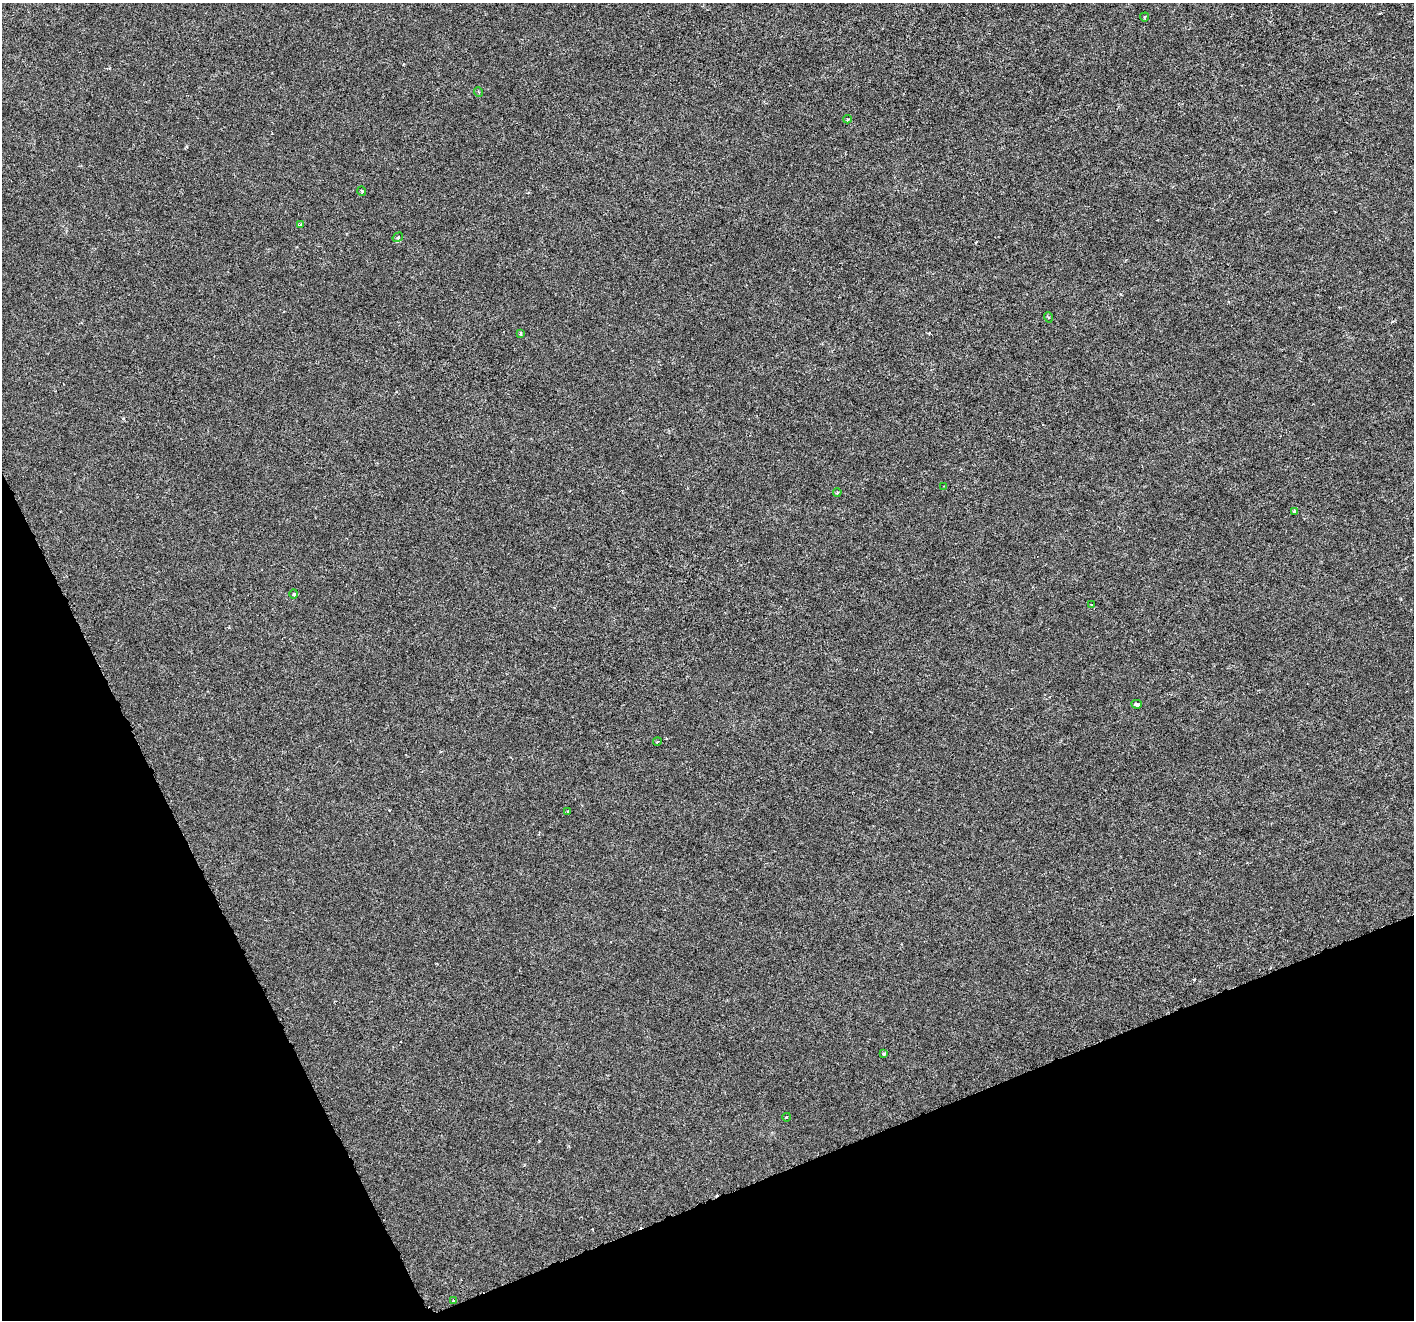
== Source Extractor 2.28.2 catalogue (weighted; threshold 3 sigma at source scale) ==
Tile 14 of 4 x 4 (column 2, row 4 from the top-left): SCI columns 1419-2830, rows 150-1467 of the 5655 x 5515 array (HDU 1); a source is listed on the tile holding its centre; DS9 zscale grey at full resolution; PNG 1416 x 1322 px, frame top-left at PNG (2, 3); each listed source drawn as its Kron ellipse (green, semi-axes under 4 px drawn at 4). Shown black and unused: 21% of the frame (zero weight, under 3 of 6 exposures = <1% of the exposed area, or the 3 px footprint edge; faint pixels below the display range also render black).
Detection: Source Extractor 2.28.2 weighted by HDU 2 'WHT'; one run over the whole footprint, this tile lists its part. Background -2.01e-04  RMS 9.2e-04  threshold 0.00376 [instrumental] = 3 sigma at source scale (4.09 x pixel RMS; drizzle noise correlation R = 1.36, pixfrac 0.8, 0.0396/0.0396 arcsec/px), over >= 5 px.
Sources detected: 19; all 19 listed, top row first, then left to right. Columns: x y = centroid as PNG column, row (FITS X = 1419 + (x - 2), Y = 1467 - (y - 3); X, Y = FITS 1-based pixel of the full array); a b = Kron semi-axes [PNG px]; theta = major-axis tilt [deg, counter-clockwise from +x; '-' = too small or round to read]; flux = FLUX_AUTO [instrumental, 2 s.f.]
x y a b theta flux
1145 17 4 3 - 0.11
478 92 5 3 - 0.081
847 119 4 4 - 0.11
362 191 5 3 - 0.079
300 224 4 3 - 0.24
398 237 6 4 31 0.12
1048 317 5 3 - 0.09
521 333 4 3 - 0.11
944 486 2 2 - 0.057
837 492 4 3 - 0.1
1295 511 4 3 - 0.24
294 594 5 3 - 0.09
1091 604 4 2 - 0.067
1137 704 5 4 - 0.23
657 742 4 3 - 0.084
567 811 4 3 - 0.09
884 1053 4 3 - 0.19
787 1117 4 3 - 0.07
453 1301 3 2 - 0.082